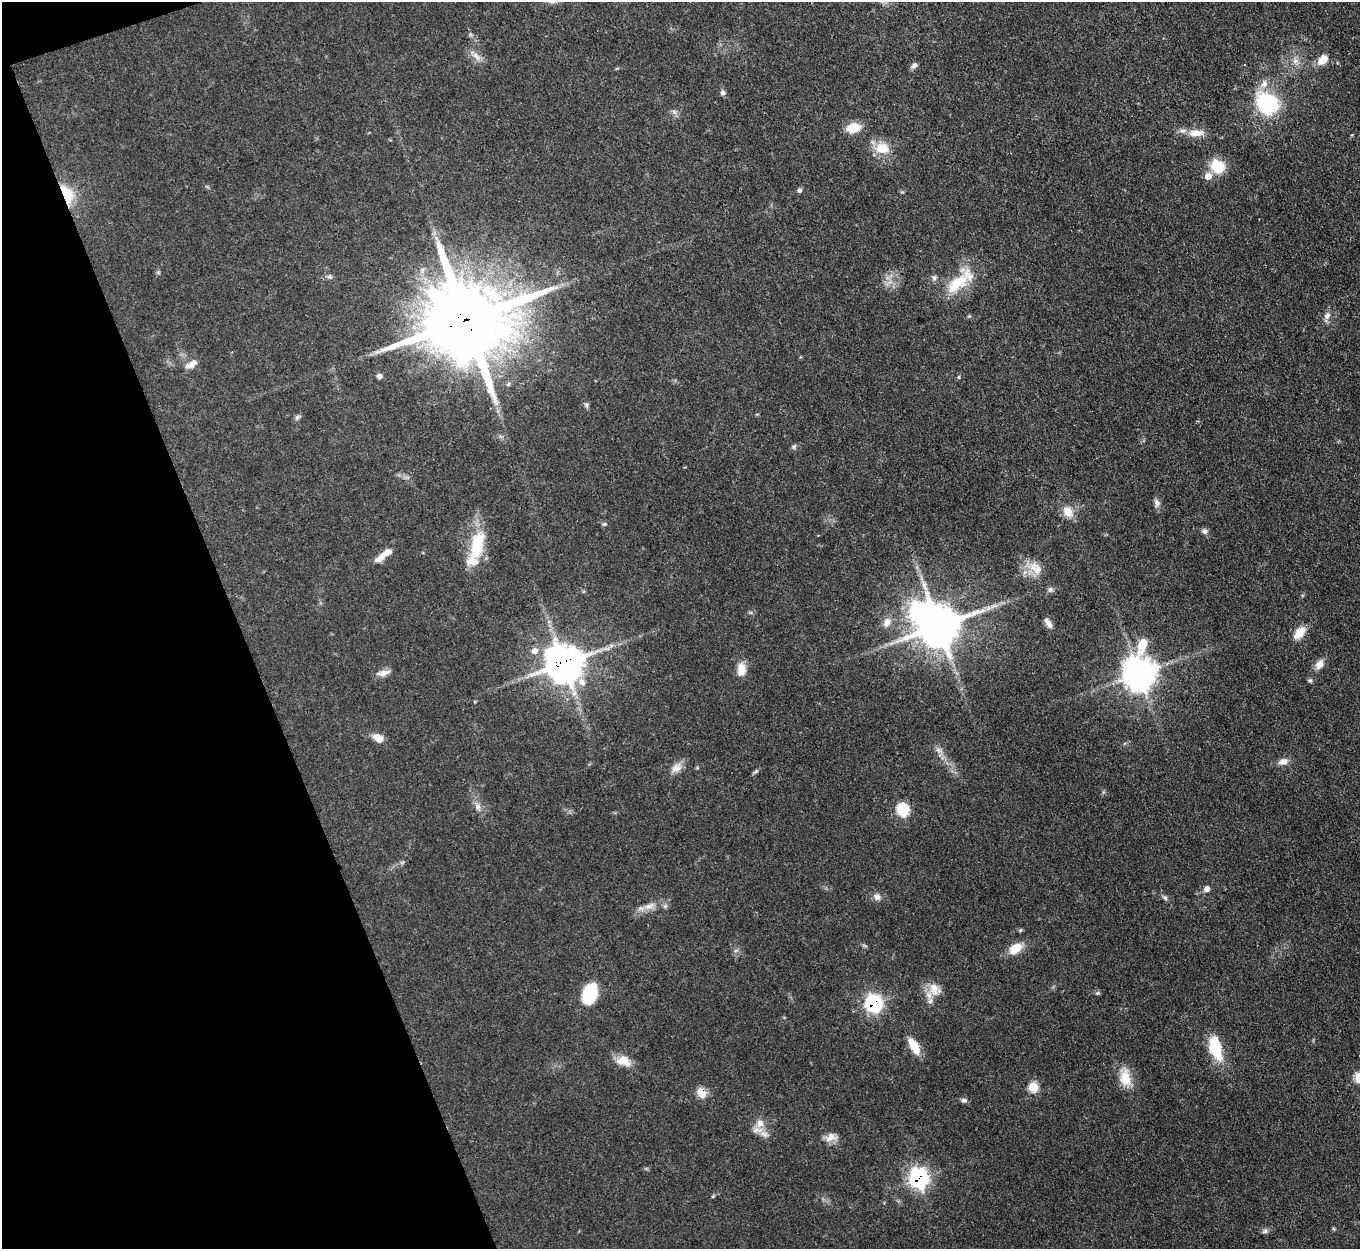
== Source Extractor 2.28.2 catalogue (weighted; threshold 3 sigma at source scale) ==
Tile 5 of 4 x 4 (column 1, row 2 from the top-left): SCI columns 1-1358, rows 2774-4020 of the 5432 x 5415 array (HDU 1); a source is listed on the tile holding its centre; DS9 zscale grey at full resolution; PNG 1362 x 1251 px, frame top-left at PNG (2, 2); no overlay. Shown black and unused: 18% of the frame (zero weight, under 3 of 4 exposures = <1% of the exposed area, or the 3 px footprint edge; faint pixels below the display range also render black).
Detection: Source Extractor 2.28.2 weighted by HDU 2 'WHT'; one run over the whole footprint, this tile lists its part. Background 0.0638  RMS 0.0063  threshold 0.0284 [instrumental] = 3 sigma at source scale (4.5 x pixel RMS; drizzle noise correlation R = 1.50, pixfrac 1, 0.05/0.05 arcsec/px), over >= 5 px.
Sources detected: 88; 1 too faint to see at this stretch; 1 inside a brighter object's white glare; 1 long thin detection or spike segment (spike, bleed or trail) — not listed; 7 inside a brighter listed object's ellipse — not listed separately; the other 78 listed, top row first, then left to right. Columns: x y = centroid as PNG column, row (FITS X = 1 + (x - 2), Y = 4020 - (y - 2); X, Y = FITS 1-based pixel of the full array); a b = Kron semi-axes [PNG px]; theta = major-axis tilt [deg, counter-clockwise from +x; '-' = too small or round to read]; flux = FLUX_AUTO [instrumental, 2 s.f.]
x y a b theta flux
476 56 12 7 -47 4
1323 60 13 9 44 7.3
1295 61 7 6 - 2.3
914 65 9 6 45 1.9
723 93 7 6 - 1.7
1267 103 24 21 -47 49
674 112 8 5 -46 1.7
853 128 13 9 13 14
1196 133 22 9 2 8
882 148 19 15 -11 13
1217 166 15 12 -54 18
1208 176 7 7 - 6.7
799 190 6 5 - 1.4
67 194 26 13 -65 19
329 276 8 6 -10 1.7
934 278 9 6 81 1.7
957 283 39 17 38 23
969 316 5 5 - 0.74
1327 316 11 7 63 3.1
466 320 26 22 15 9600
191 364 17 8 27 4.5
379 376 7 7 - 1.8
959 377 5 3 - 0.66
586 405 7 6 - 1.5
297 417 9 5 45 1.6
794 447 7 5 62 1.2
1157 503 10 8 -89 2.7
1067 512 15 12 -64 8.3
604 524 6 5 - 0.97
1205 531 8 6 -10 2.1
477 546 36 15 76 29
381 557 20 8 35 5.8
1036 569 23 14 -37 11
1050 590 7 7 - 1.9
988 608 9 6 22 2.8
1047 621 9 7 -46 3
887 622 14 9 58 5
939 626 13 11 30 2200
1299 633 18 10 48 8.1
1142 645 17 8 68 15
534 651 10 9 - 4.1
564 663 12 11 - 1500
1319 664 14 9 60 4.9
741 669 17 11 83 6.9
384 673 16 7 18 4
1139 674 10 10 - 1100
1310 680 6 5 - 1.2
582 682 12 9 -42 4.5
378 738 13 9 -32 6.1
939 750 11 5 -25 2.6
1283 761 13 8 16 4.3
676 768 16 11 33 5.4
756 771 8 4 30 1.2
478 806 12 8 -69 3.8
903 810 7 6 - 41
1207 889 8 7 - 3
877 897 11 9 -38 3.2
1165 898 7 5 -46 1.4
649 906 18 8 23 6.1
665 906 6 5 - 1.3
1015 949 17 10 36 10
935 989 19 15 -47 9.1
590 993 20 13 71 31
1097 993 6 5 - 1
873 1003 8 8 - 140
914 1046 18 8 -59 12
1215 1048 27 12 -74 26
624 1061 19 12 -14 8.8
1125 1078 26 14 -83 12
1033 1087 7 6 - 18
701 1093 8 6 -55 14
964 1100 8 6 -4 1.7
760 1123 11 10 - 5.2
764 1134 11 8 -29 3.6
831 1137 17 10 11 5.2
918 1178 9 8 - 180
1333 1228 5 3 - 0.73
1265 1231 6 6 - 1.6
Overlapping masked pixels (flux is a lower limit): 6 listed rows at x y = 67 194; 466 320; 564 663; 873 1003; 701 1093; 918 1178